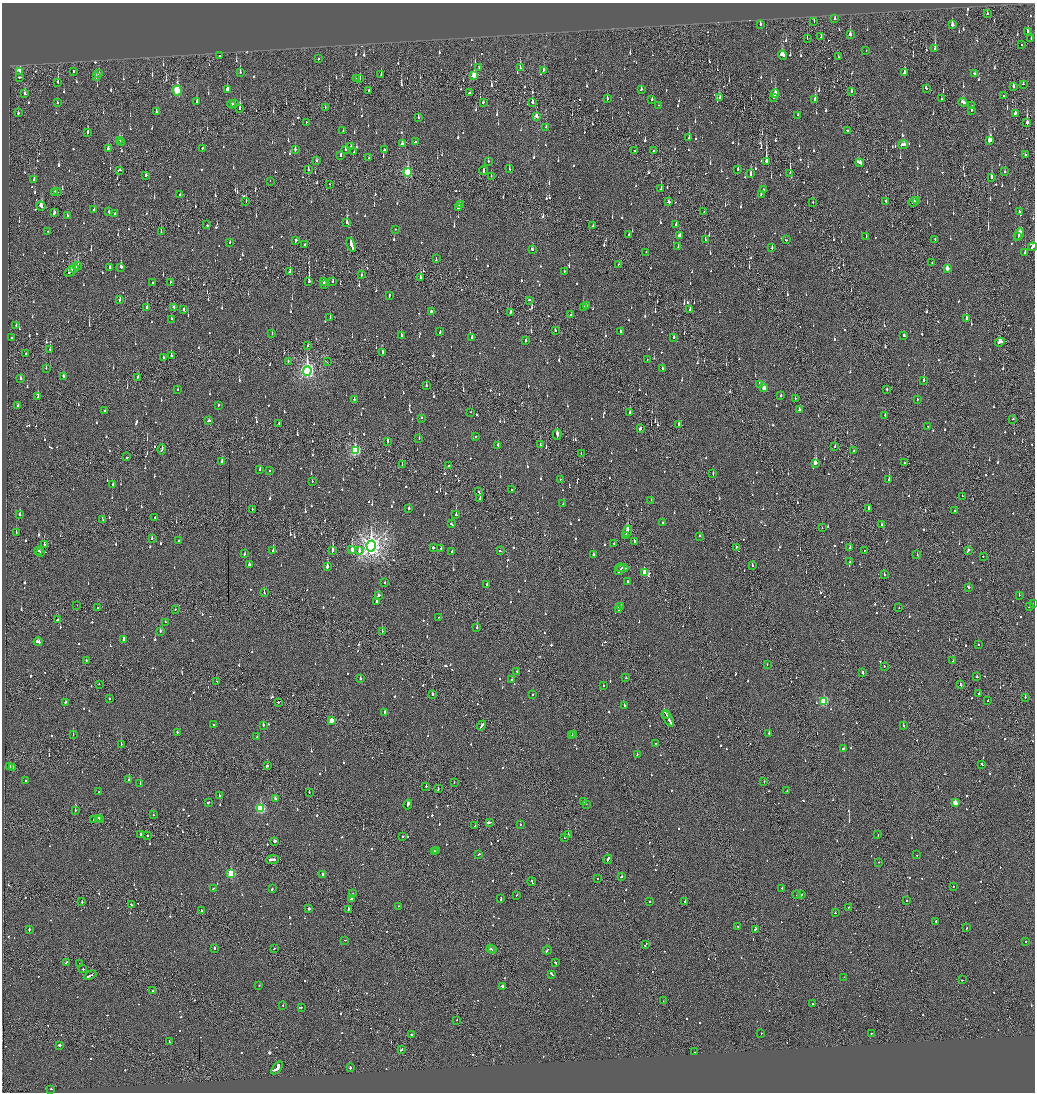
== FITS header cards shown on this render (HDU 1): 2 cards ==
NAXIS1  =                 2065
NAXIS2  =                 2180

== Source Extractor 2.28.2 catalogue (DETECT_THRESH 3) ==
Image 2065 x 2180 px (HDU 1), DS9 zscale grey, zoomed out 1/2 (1 PNG px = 2 x 2 image px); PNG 1037 x 1094 px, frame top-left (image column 1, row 2179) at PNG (2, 3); each listed source drawn as its Kron ellipse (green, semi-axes under 4 px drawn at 4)
Background -0.115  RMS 0.073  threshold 0.22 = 3 sigma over >= 5 px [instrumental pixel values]
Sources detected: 1634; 72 cannot appear on this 1/2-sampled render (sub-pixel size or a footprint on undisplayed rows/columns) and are neither listed nor drawn; of the other 1562, the 500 brightest by FLUX_AUTO listed and drawn (1062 fainter detections omitted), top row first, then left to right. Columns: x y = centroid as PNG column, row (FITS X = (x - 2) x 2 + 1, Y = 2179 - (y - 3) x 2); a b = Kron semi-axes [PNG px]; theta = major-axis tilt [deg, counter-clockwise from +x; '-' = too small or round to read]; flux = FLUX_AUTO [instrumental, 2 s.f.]
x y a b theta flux
987 13 3 2 - 97
835 19 2 2 - 130
814 21 2 1 - 59
760 24 2 2 - 240
952 25 3 2 - 68
1027 32 3 2 - 130
850 34 4 2 - 190
821 37 4 2 - 130
807 38 2 1 - 93
1031 38 2 2 - 65
1021 44 2 2 - 73
935 49 4 2 - 210
866 51 2 2 - 140
783 55 5 3 - 280
219 56 2 1 - 90
838 57 2 1 - 63
318 59 2 2 - 68
479 67 3 2 - 240
520 68 3 2 - 190
543 70 3 2 - 190
20 71 4 2 - 140
73 71 2 2 - 78
240 72 4 2 - 180
904 72 3 2 - 91
99 73 2 2 - 200
975 74 2 2 - 170
381 75 3 2 - 100
474 75 4 3 - 350
20 77 3 2 - 110
96 77 2 2 - 73
360 78 3 2 - 130
356 79 2 1 - 86
58 82 2 2 - 360
1023 84 3 2 - 76
1013 86 3 2 - 240
926 88 3 2 - 130
227 89 2 2 - 1200
641 89 3 2 - 60
368 90 2 2 - 61
177 91 5 3 - 780
851 91 3 2 - 97
25 93 3 2 - 63
469 93 2 2 - 110
775 94 4 2 - 310
1003 95 2 2 - 82
774 97 3 2 - 110
719 98 3 2 - 220
607 99 3 1 - 58
652 99 2 2 - 350
941 99 2 2 - 200
815 100 3 2 - 220
197 101 4 2 - 110
483 102 2 2 - 76
532 102 3 2 - 76
963 102 4 2 - 140
57 103 2 2 - 140
234 103 3 1 - 72
231 104 4 2 - 95
659 105 2 1 - 89
971 105 2 2 - 66
325 107 2 1 - 62
240 108 4 2 - 190
971 110 2 2 - 71
156 112 2 2 - 130
18 113 2 2 - 140
1015 113 3 2 - 330
797 115 2 2 - 94
536 116 3 3 - 130
418 117 3 2 - 76
306 122 2 2 - 120
1027 122 4 2 - 440
546 127 3 2 - 78
847 130 3 2 - 98
343 131 2 2 - 82
88 132 3 2 - 87
689 138 3 2 - 280
120 140 4 2 - 340
990 140 4 4 - 400
121 142 3 2 - 160
415 142 2 2 - 390
402 144 3 2 - 120
903 145 5 2 - 150
350 147 4 2 - 86
108 148 3 2 - 92
202 148 2 2 - 59
295 149 3 2 - 94
345 149 2 2 - 120
384 150 2 2 - 93
635 150 2 2 - 85
654 150 2 1 - 210
354 152 2 2 - 64
341 155 3 2 - 67
1025 155 2 1 - 110
369 158 2 2 - 69
317 161 2 2 - 70
488 161 3 1 - 72
766 161 4 2 - 1500
860 163 4 3 - 130
308 169 2 2 - 59
509 169 3 2 - 59
738 169 2 2 - 91
119 170 3 2 - 440
483 171 4 2 - 170
407 172 4 3 - 1100
1005 172 2 2 - 96
790 173 3 1 - 280
750 174 3 2 - 310
145 175 2 2 - 340
491 176 2 1 - 61
991 178 3 2 - 200
34 179 2 2 - 100
270 181 2 1 - 120
329 184 2 1 - 59
661 189 3 2 - 170
763 190 2 2 - 65
57 191 2 2 - 69
54 192 3 2 - 120
180 194 2 1 - 66
761 194 3 2 - 110
917 200 2 2 - 220
246 201 3 1 - 76
886 201 3 2 - 89
668 202 3 2 - 68
813 202 2 1 - 66
913 202 5 2 - 160
460 205 2 2 - 83
41 206 5 2 - 210
458 207 3 2 - 82
94 209 2 2 - 300
704 211 2 1 - 74
54 212 3 2 - 89
109 212 2 2 - 66
1019 212 2 2 - 110
114 214 3 2 - 470
67 216 3 2 - 110
347 223 3 2 - 590
207 225 2 2 - 150
676 225 2 2 - 140
593 226 2 2 - 140
396 229 2 2 - 60
48 231 2 2 - 72
161 232 3 2 - 100
1019 234 6 2 66 240
629 235 3 2 - 62
680 236 3 2 - 98
1018 236 2 2 - 87
866 237 2 2 - 120
705 239 2 2 - 110
935 239 2 2 - 65
296 240 2 2 - 97
786 240 2 2 - 61
230 243 2 2 - 66
305 245 2 2 - 110
351 245 7 2 -71 420
678 247 3 2 - 61
1033 247 4 2 - 200
772 248 2 2 - 77
532 249 3 2 - 140
646 252 2 2 - 94
1025 253 3 2 - 140
436 259 4 2 - 120
932 263 2 1 - 65
618 264 2 2 - 69
77 266 4 3 - 310
110 267 2 2 - 70
121 267 3 2 - 130
74 268 5 2 - 190
947 268 3 2 - 170
70 271 7 2 42 230
564 271 2 2 - 120
290 272 4 1 - 440
362 275 3 2 - 59
420 278 2 2 - 380
309 281 4 1 - 790
333 281 2 2 - 86
152 282 2 2 - 94
170 282 2 2 - 83
323 282 2 2 - 130
324 285 2 2 - 130
389 295 3 2 - 100
120 300 3 2 - 64
529 300 2 2 - 89
586 305 3 2 - 62
146 307 3 1 - 200
174 307 3 2 - 73
583 307 2 2 - 160
183 309 2 2 - 120
690 309 2 2 - 68
431 311 2 2 - 300
511 312 3 2 - 110
571 315 2 1 - 76
330 318 3 2 - 96
966 318 3 2 - 160
171 319 2 2 - 270
16 325 2 2 - 75
555 330 3 1 - 60
621 331 2 2 - 60
440 332 3 2 - 200
272 334 2 2 - 81
904 335 3 2 - 170
401 336 3 2 - 380
472 337 3 2 - 70
11 338 2 2 - 180
673 338 2 2 - 150
526 340 3 2 - 71
1000 342 5 3 - 200
308 345 2 1 - 59
50 349 2 2 - 68
383 352 3 2 - 170
25 354 2 2 - 160
171 355 3 2 - 120
163 358 3 2 - 120
647 359 2 2 - 80
288 361 2 2 - 62
327 362 2 1 - 63
46 368 2 2 - 69
663 368 3 2 - 83
307 371 5 4 - 3900
63 376 3 2 - 120
138 377 3 2 - 150
20 378 2 2 - 320
924 380 2 2 - 450
759 384 2 2 - 100
426 386 3 2 - 110
764 388 3 2 - 170
887 389 2 2 - 110
178 390 2 2 - 170
781 396 2 2 - 100
38 397 2 2 - 180
795 398 2 2 - 69
354 399 2 2 - 130
917 399 2 2 - 75
18 405 2 2 - 73
218 405 2 2 - 110
799 410 2 2 - 320
105 411 2 2 - 86
470 412 2 1 - 74
630 413 2 2 - 150
885 415 2 1 - 190
421 418 2 2 - 75
1013 419 2 2 - 250
209 421 3 2 - 100
279 423 2 2 - 87
679 424 2 2 - 390
928 426 2 2 - 81
640 429 3 2 - 130
557 434 5 1 - 710
476 436 2 2 - 150
419 439 2 1 - 120
388 441 2 2 - 120
498 445 2 2 - 88
540 445 2 2 - 63
835 446 2 2 - 77
162 449 5 1 - 200
355 451 4 3 - 1300
853 451 2 2 - 84
581 454 2 1 - 140
127 457 2 1 - 360
222 462 3 2 - 530
815 463 3 2 - 880
905 463 2 2 - 91
402 464 2 1 - 76
448 466 2 1 - 890
260 469 2 2 - 71
270 471 2 2 - 110
713 473 2 2 - 94
560 479 2 2 - 72
889 480 3 2 - 190
312 481 2 2 - 73
113 485 2 2 - 63
511 489 2 2 - 65
479 492 2 2 - 78
962 496 2 1 - 160
480 499 3 2 - 150
651 500 2 2 - 110
563 504 2 2 - 79
409 508 2 2 - 95
252 509 2 1 - 60
868 509 2 2 - 560
955 510 2 2 - 70
20 515 2 2 - 120
456 515 2 2 - 180
155 517 2 2 - 140
103 520 3 1 - 80
663 523 2 2 - 62
451 524 3 2 - 96
882 525 3 2 - 68
822 528 2 2 - 68
627 531 6 2 70 690
16 532 2 2 - 68
626 535 2 1 - 290
700 536 2 2 - 74
152 538 2 2 - 93
178 541 2 2 - 74
634 541 2 2 - 140
614 544 2 2 - 85
44 545 2 2 - 270
371 546 5 4 - 9300
736 547 3 2 - 76
433 548 3 2 - 710
441 548 2 2 - 70
850 548 3 2 - 73
38 550 3 2 - 200
333 550 3 2 - 580
352 550 4 2 - 330
864 550 2 1 - 68
968 550 2 2 - 82
273 551 2 2 - 120
359 551 3 2 - 210
452 551 3 2 - 61
500 551 3 2 - 130
41 552 2 2 - 150
244 554 2 2 - 64
593 554 2 2 - 180
917 555 2 2 - 170
983 556 2 2 - 110
850 562 2 2 - 110
249 565 3 2 - 260
327 566 3 2 - 480
752 566 3 2 - 140
622 568 7 2 -2 210
620 570 5 2 - 250
645 573 3 3 - 340
884 575 2 2 - 91
628 581 2 2 - 540
384 582 2 2 - 63
487 584 2 2 - 110
969 587 2 2 - 90
264 593 2 1 - 130
379 595 2 2 - 220
1019 595 2 2 - 60
377 602 2 2 - 270
1033 603 2 1 - 96
77 605 2 1 - 150
98 607 2 1 - 100
621 607 2 2 - 100
1029 607 2 2 - 67
899 608 2 2 - 110
175 610 2 2 - 62
618 610 2 2 - 110
438 617 2 1 - 87
57 620 2 2 - 64
165 622 2 2 - 72
477 627 2 2 - 170
160 631 2 2 - 150
382 631 2 2 - 93
123 639 4 2 - 240
38 642 4 2 - 140
978 644 2 2 - 61
86 661 2 2 - 61
953 661 2 1 - 200
767 665 2 2 - 72
884 666 2 2 - 390
517 671 2 2 - 72
863 673 4 2 - 170
977 677 2 2 - 68
626 678 2 2 - 62
360 679 2 2 - 470
512 680 2 1 - 59
217 681 3 2 - 140
99 684 2 2 - 64
960 685 3 2 - 82
603 686 2 2 - 94
432 694 2 2 - 420
532 694 2 2 - 61
979 694 2 2 - 340
1025 697 2 2 - 81
109 699 2 2 - 160
988 701 2 2 - 62
65 702 2 2 - 94
278 702 2 2 - 190
824 702 3 3 - 920
624 706 2 2 - 190
384 713 2 2 - 150
666 714 4 2 - 280
668 719 9 2 -60 570
331 721 3 2 - 310
213 724 2 2 - 64
263 725 2 2 - 180
482 725 5 2 - 180
903 726 2 2 - 350
177 732 2 2 - 120
769 733 2 2 - 470
573 734 2 2 - 68
73 735 2 1 - 140
572 736 2 2 - 81
257 737 3 2 - 89
656 744 2 2 - 76
121 745 2 1 - 110
843 748 3 2 - 130
637 754 2 2 - 81
982 764 3 2 - 100
267 766 3 2 - 220
10 767 2 2 - 360
13 768 2 2 - 130
129 780 2 2 - 210
26 781 2 1 - 170
764 781 2 1 - 110
454 782 2 1 - 63
140 783 2 1 - 240
426 786 2 1 - 220
438 789 3 1 - 120
787 791 2 2 - 75
99 792 2 2 - 110
309 792 2 1 - 77
219 795 2 2 - 97
275 799 3 2 - 380
584 801 2 2 - 130
208 802 3 2 - 140
955 803 3 2 - 190
408 804 5 2 - 1200
586 804 2 2 - 63
261 809 3 3 - 1200
75 810 2 2 - 70
153 814 2 2 - 96
99 818 2 2 - 200
93 820 2 1 - 67
101 820 2 2 - 270
489 822 3 2 - 4400
520 825 2 2 - 78
475 826 2 2 - 84
141 834 2 2 - 160
568 835 2 2 - 190
878 835 2 2 - 68
147 836 2 2 - 89
402 837 2 2 - 180
565 837 2 2 - 130
274 841 3 2 - 250
437 850 2 1 - 87
434 852 2 2 - 220
479 854 3 2 - 79
917 855 2 2 - 170
608 859 4 2 - 220
272 860 6 2 5 250
879 862 2 2 - 59
231 873 3 3 - 840
322 874 2 2 - 150
621 877 3 2 - 190
598 878 2 2 - 76
532 882 4 1 - 170
953 887 2 2 - 67
213 888 2 2 - 70
782 888 2 1 - 70
272 889 3 2 - 98
353 893 2 2 - 82
516 895 2 2 - 66
797 895 2 1 - 91
801 895 3 1 - 93
352 899 2 2 - 270
501 899 3 2 - 77
906 900 2 2 - 68
650 901 2 2 - 66
685 901 2 2 - 200
82 902 2 2 - 140
131 904 2 2 - 90
399 906 2 2 - 68
849 907 2 1 - 70
309 909 2 2 - 740
348 909 4 1 - 160
201 911 3 2 - 120
835 913 2 2 - 67
936 921 2 2 - 250
737 926 2 1 - 160
967 928 2 2 - 71
755 929 3 1 - 540
29 930 3 2 - 140
345 940 2 1 - 61
1026 941 2 2 - 110
646 944 3 2 - 71
214 948 3 2 - 110
274 948 2 1 - 80
490 949 2 2 - 120
492 950 2 2 - 160
547 950 4 2 - 150
66 962 4 1 - 180
556 963 3 2 - 140
79 964 2 1 - 71
83 969 2 2 - 96
552 974 4 2 - 150
90 975 7 2 27 410
844 977 2 1 - 190
962 980 2 1 - 350
259 986 2 2 - 68
503 986 3 2 - 540
153 991 2 2 - 63
663 1001 2 1 - 62
813 1003 2 2 - 100
283 1006 2 2 - 59
301 1007 2 2 - 88
457 1020 2 1 - 62
761 1033 2 1 - 160
871 1033 2 2 - 69
411 1034 2 2 - 87
169 1041 2 1 - 120
59 1045 2 2 - 270
401 1049 3 2 - 230
694 1052 2 1 - 86
350 1067 3 2 - 460
277 1068 7 3 51 1100
51 1089 2 2 - 280
At the frame edge (FLAGS 8, measured only in part): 2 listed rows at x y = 1033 247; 1033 603
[1062 fainter detections neither listed nor drawn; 72 sub-pixel or undisplayed-footprint detections neither listed nor drawn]